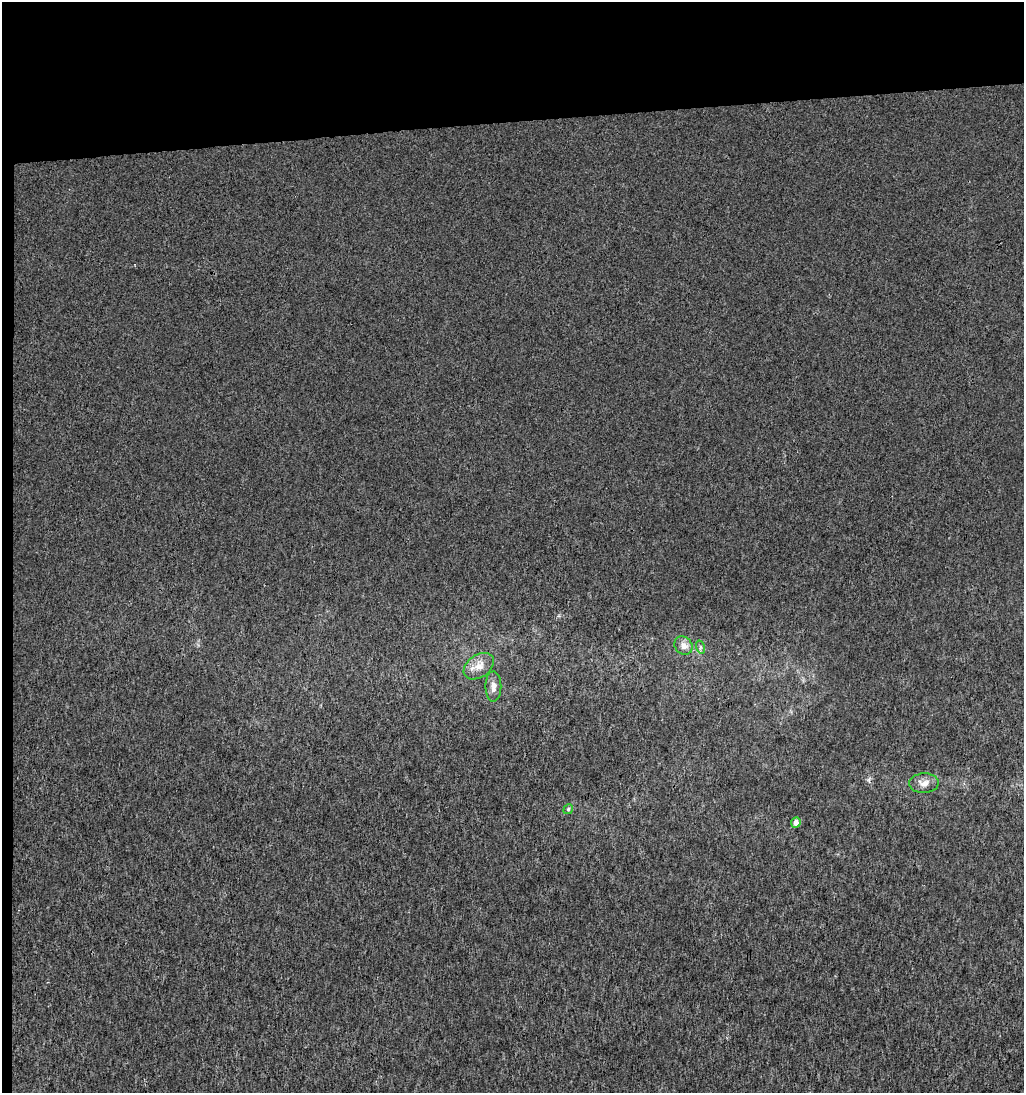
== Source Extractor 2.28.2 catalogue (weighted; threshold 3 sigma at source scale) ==
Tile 1 of 2 x 2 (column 1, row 1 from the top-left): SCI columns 14-1035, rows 1092-2182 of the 2062 x 2182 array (HDU 1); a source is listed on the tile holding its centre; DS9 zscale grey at full resolution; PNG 1026 x 1095 px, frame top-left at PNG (2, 2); each listed source drawn as its Kron ellipse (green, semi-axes under 4 px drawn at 4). Shown black and unused: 12% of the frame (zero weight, under 3 of 4 exposures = <1% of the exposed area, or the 3 px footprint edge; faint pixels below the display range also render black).
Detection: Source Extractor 2.28.2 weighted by HDU 2 'WHT'; one run over the whole footprint, this tile lists its part. Background 9.42e-04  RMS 0.0052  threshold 0.0232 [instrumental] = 3 sigma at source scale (4.5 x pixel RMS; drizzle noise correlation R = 1.50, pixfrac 1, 0.0396/0.0396 arcsec/px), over >= 5 px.
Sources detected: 7; all 7 listed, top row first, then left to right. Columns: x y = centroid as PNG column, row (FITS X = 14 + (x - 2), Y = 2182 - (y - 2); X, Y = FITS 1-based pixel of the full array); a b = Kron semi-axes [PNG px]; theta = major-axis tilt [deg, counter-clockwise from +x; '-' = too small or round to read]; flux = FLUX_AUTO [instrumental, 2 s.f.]
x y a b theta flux
683 645 10 8 -44 3.6
700 647 7 4 -72 0.89
479 666 17 11 35 6.1
493 686 15 8 90 3.4
924 783 15 10 3 4
568 809 5 4 - 0.72
796 822 5 4 - 3.1